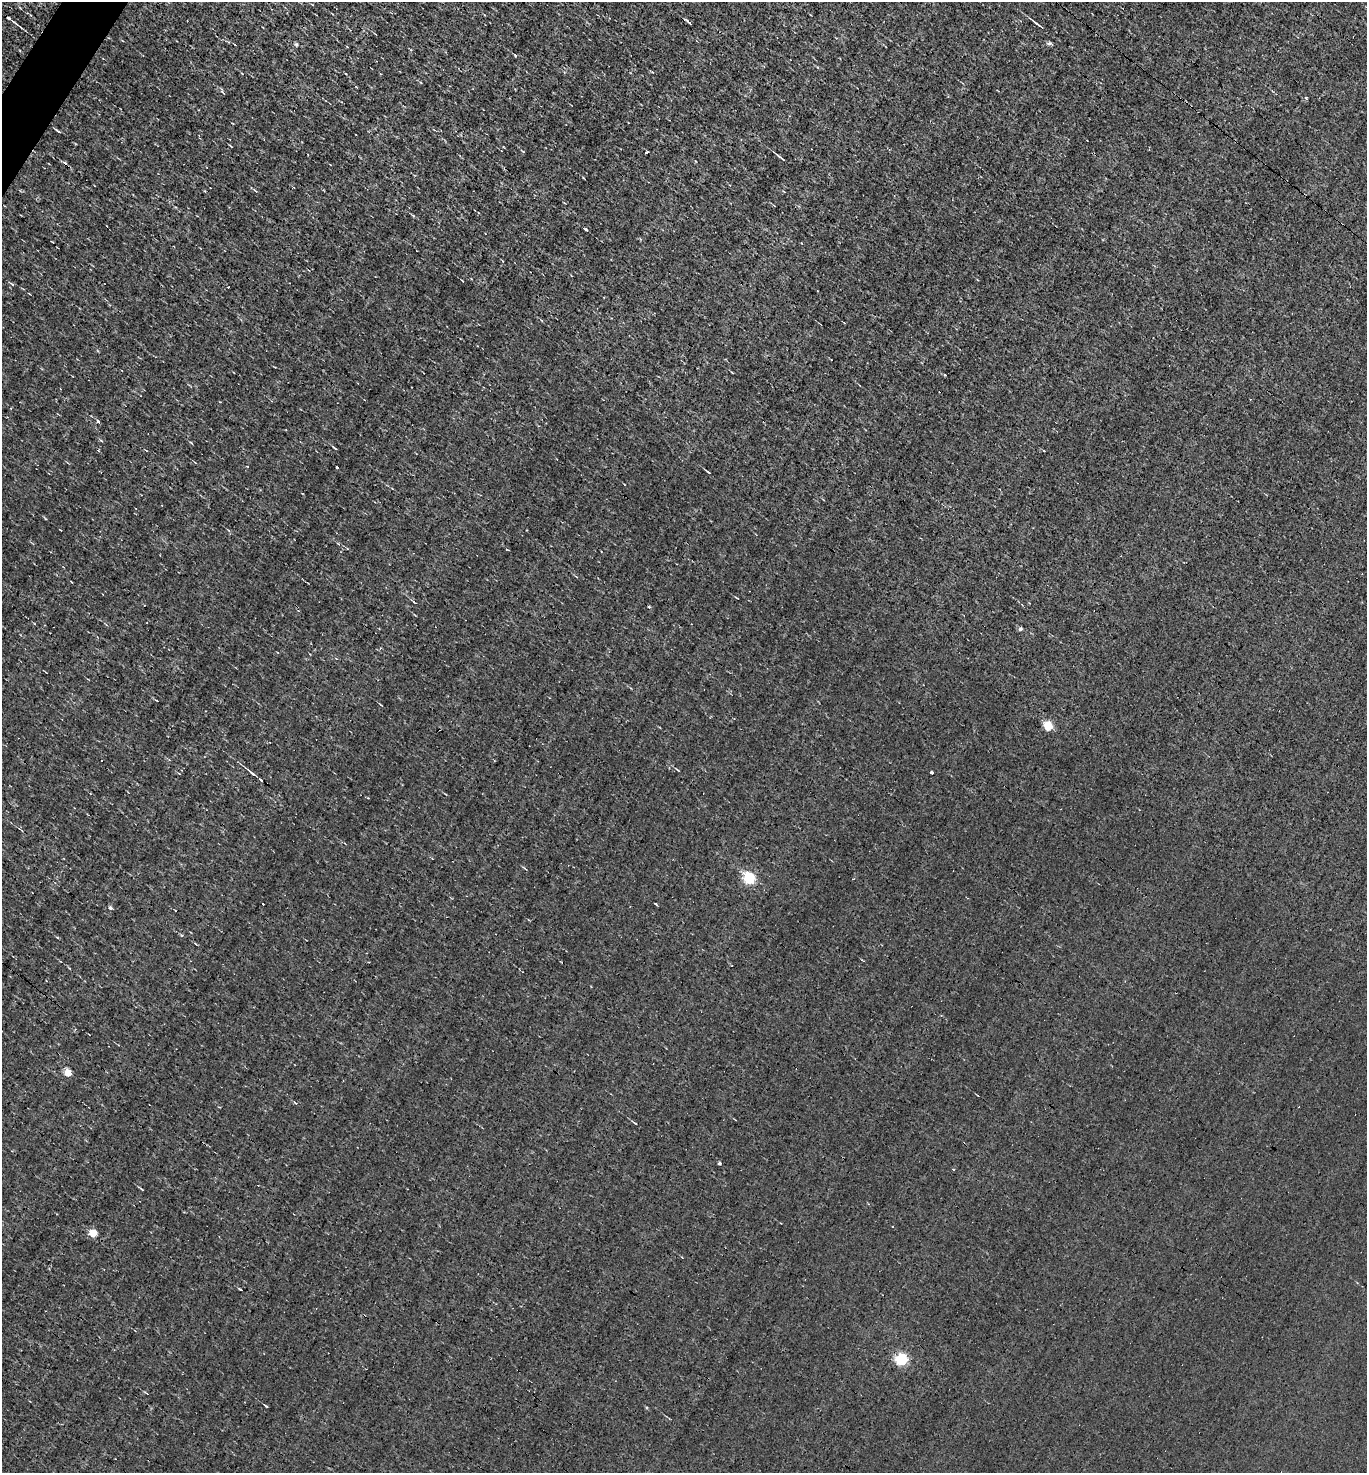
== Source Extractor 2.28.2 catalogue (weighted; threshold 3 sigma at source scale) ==
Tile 11 of 4 x 4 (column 3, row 3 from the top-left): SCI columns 2872-4236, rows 1471-2941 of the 5884 x 5882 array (HDU 1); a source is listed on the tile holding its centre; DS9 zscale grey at full resolution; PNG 1369 x 1475 px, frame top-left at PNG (2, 2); no overlay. Shown black and unused: <1% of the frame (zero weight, under 3 of 4 exposures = <1% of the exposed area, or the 3 px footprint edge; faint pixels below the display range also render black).
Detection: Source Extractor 2.28.2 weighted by HDU 2 'WHT'; one run over the whole footprint, this tile lists its part. Background -8.04e-04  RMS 0.037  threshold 0.168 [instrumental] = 3 sigma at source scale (4.5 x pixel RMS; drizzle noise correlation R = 1.50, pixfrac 1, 0.05/0.05 arcsec/px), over >= 5 px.
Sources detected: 41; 5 cosmic-ray / hot-pixel residue — not listed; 1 inside a brighter listed object's ellipse — not listed separately; the other 35 listed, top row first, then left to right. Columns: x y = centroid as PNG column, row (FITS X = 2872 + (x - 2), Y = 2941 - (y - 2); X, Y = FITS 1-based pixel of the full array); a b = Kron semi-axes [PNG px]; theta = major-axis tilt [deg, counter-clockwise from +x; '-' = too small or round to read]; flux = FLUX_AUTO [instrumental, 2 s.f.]
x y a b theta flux
689 22 8 3 -37 7
16 23 17 2 -37 11
1038 24 14 2 -35 9.2
296 44 5 5 - 5
1050 44 5 5 - 7.2
223 92 7 3 -45 4.3
1306 98 3 3 - 19
58 131 8 2 -35 5.8
647 152 3 2 - 5.2
780 157 11 2 -38 8
586 230 3 3 - 16
98 421 4 3 - 15
335 448 5 2 - 3.9
98 450 3 3 - 4.5
337 467 3 3 - 6.7
709 472 5 2 - 3.9
414 602 6 3 -44 3.5
649 607 3 3 - 4.7
1020 629 6 5 - 6.5
1048 726 5 5 - 150
677 770 6 2 -44 3.3
252 773 13 3 -38 11
931 773 3 3 - 17
749 878 6 5 - 420
263 904 3 2 - 4.3
656 904 3 3 - 11
111 908 5 5 - 8.9
68 1073 4 4 - 110
635 1123 7 3 -33 4
719 1163 4 4 - 5.7
953 1169 3 2 - 5.6
141 1189 6 2 -45 3.7
93 1233 5 5 - 120
902 1359 5 5 - 480
266 1406 4 2 - 3.5